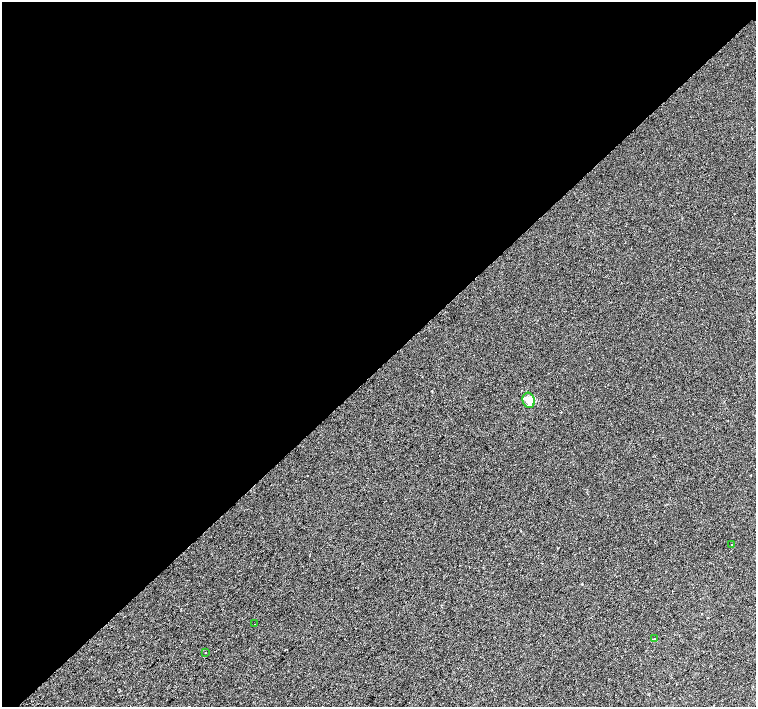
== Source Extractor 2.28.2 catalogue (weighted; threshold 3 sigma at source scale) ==
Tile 2 of 4 x 4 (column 2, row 1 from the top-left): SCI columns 1545-3051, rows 4481-5889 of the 6096 x 6079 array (HDU 1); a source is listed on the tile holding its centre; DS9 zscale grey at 2 x 2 block average (1 PNG px = mean of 2 x 2 image px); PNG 758 x 709 px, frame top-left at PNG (2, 2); each listed source drawn as its Kron ellipse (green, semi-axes under 4 px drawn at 4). Shown black and unused: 52% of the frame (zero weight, under 2 of 3 exposures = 2% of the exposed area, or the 3 px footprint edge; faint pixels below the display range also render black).
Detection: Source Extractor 2.28.2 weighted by HDU 2 'WHT'; one run over the whole footprint, this tile lists its part. Background 7.39e-04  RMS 0.0038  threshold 0.0171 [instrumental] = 3 sigma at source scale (4.5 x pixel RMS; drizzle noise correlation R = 1.50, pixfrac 1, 0.0396/0.0396 arcsec/px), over >= 5 px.
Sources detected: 10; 4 cosmic-ray / hot-pixel residue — neither listed nor drawn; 1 inside a brighter listed object's ellipse — not listed separately; the other 5 listed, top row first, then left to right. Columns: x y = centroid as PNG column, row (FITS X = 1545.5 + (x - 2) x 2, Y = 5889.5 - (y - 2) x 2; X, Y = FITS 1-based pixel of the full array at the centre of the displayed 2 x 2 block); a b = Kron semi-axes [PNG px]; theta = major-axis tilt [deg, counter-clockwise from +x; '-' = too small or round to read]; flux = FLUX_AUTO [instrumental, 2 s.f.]
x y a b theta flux
529 400 8 6 -71 6.6
732 544 2 2 - 0.89
255 624 2 2 - 1.1
654 639 3 2 - 0.66
206 652 2 2 - 0.38